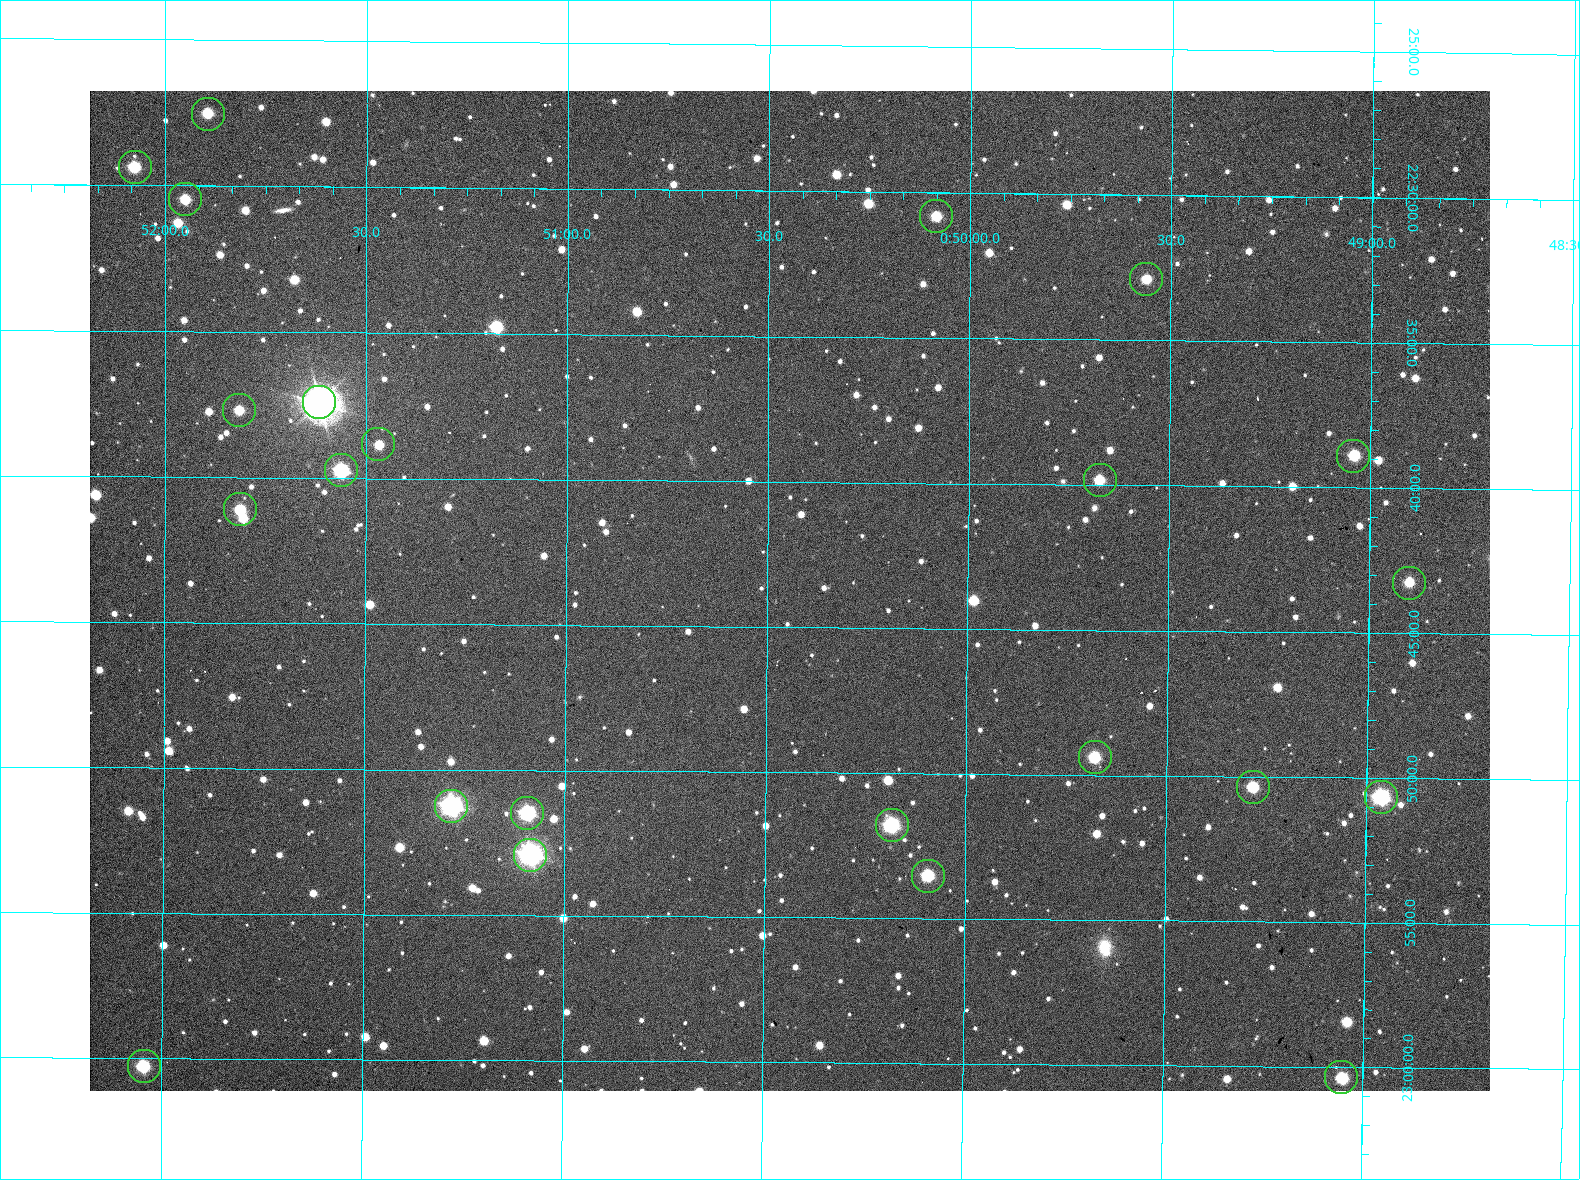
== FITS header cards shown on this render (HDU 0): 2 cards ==
NAXIS1  =                 1400 / Length of first axis: X, ColCount, Width
NAXIS2  =                 1000 / Length of second axis: Y, RowCount, Height

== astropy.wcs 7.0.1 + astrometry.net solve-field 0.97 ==
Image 1400 x 1000 px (HDU 0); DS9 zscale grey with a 90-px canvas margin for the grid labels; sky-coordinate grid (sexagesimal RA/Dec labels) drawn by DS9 from the SOLVED WCS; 23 Tycho-2 reference stars matched to detected sources circled (green)
Header WCS: none
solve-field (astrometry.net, Tycho-2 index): SOLVED blind (the file carries no WCS)
Solved WCS: RA---TAN-SIP/DEC--TAN-SIP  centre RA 00:50:27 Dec +22:44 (12.61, +22.73 deg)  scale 2.07 arcsec/px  FOV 48.2' x 34.4'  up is +180 deg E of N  parity flipped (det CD > 0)
(file carries no celestial WCS; the grid is the blind solution)
Tycho-2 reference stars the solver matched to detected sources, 23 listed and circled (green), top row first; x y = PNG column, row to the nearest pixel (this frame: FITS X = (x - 90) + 1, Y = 1000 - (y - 91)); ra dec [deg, ICRS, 3 dp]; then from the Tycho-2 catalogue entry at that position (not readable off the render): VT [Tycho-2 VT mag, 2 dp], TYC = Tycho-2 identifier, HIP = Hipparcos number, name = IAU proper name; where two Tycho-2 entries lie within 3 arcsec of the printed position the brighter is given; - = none
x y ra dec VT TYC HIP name
208 114 12.973 +22.459 11.73 1194-1672-1 - -
135 167 13.019 +22.490 11.30 1194-1486-1 - -
185 199 12.987 +22.508 11.85 1739-136-1 - -
936 216 12.522 +22.513 11.98 1739-364-1 - -
1146 279 12.390 +22.548 12.24 1739-176-1 - -
319 402 12.904 +22.623 7.25 1739-186-1 4030 -
239 410 12.954 +22.628 11.74 1739-68-1 - -
378 444 12.867 +22.647 11.63 1739-64-1 - -
1353 456 12.260 +22.648 11.41 1739-66-1 - -
341 470 12.891 +22.662 10.41 1739-230-1 - -
1100 480 12.418 +22.664 11.90 1739-318-1 - -
240 509 12.953 +22.685 11.41 1739-190-1 - -
1409 583 12.225 +22.721 11.95 1739-260-1 - -
1095 757 12.419 +22.823 11.04 1739-1984-1 - -
1253 787 12.321 +22.839 11.67 1739-1951-1 - -
1381 797 12.241 +22.844 9.63 1739-1927-1 - -
451 806 12.821 +22.854 9.39 1739-1956-1 3989 -
527 813 12.773 +22.858 9.82 1739-1946-1 - -
892 825 12.546 +22.863 9.67 1739-1894-1 - -
530 855 12.771 +22.882 8.02 1739-1976-1 3974 -
928 876 12.523 +22.892 10.74 1739-1851-1 - -
144 1066 13.011 +23.004 11.01 1739-1876-1 - -
1341 1077 12.263 +23.006 11.15 1739-1799-1 - -